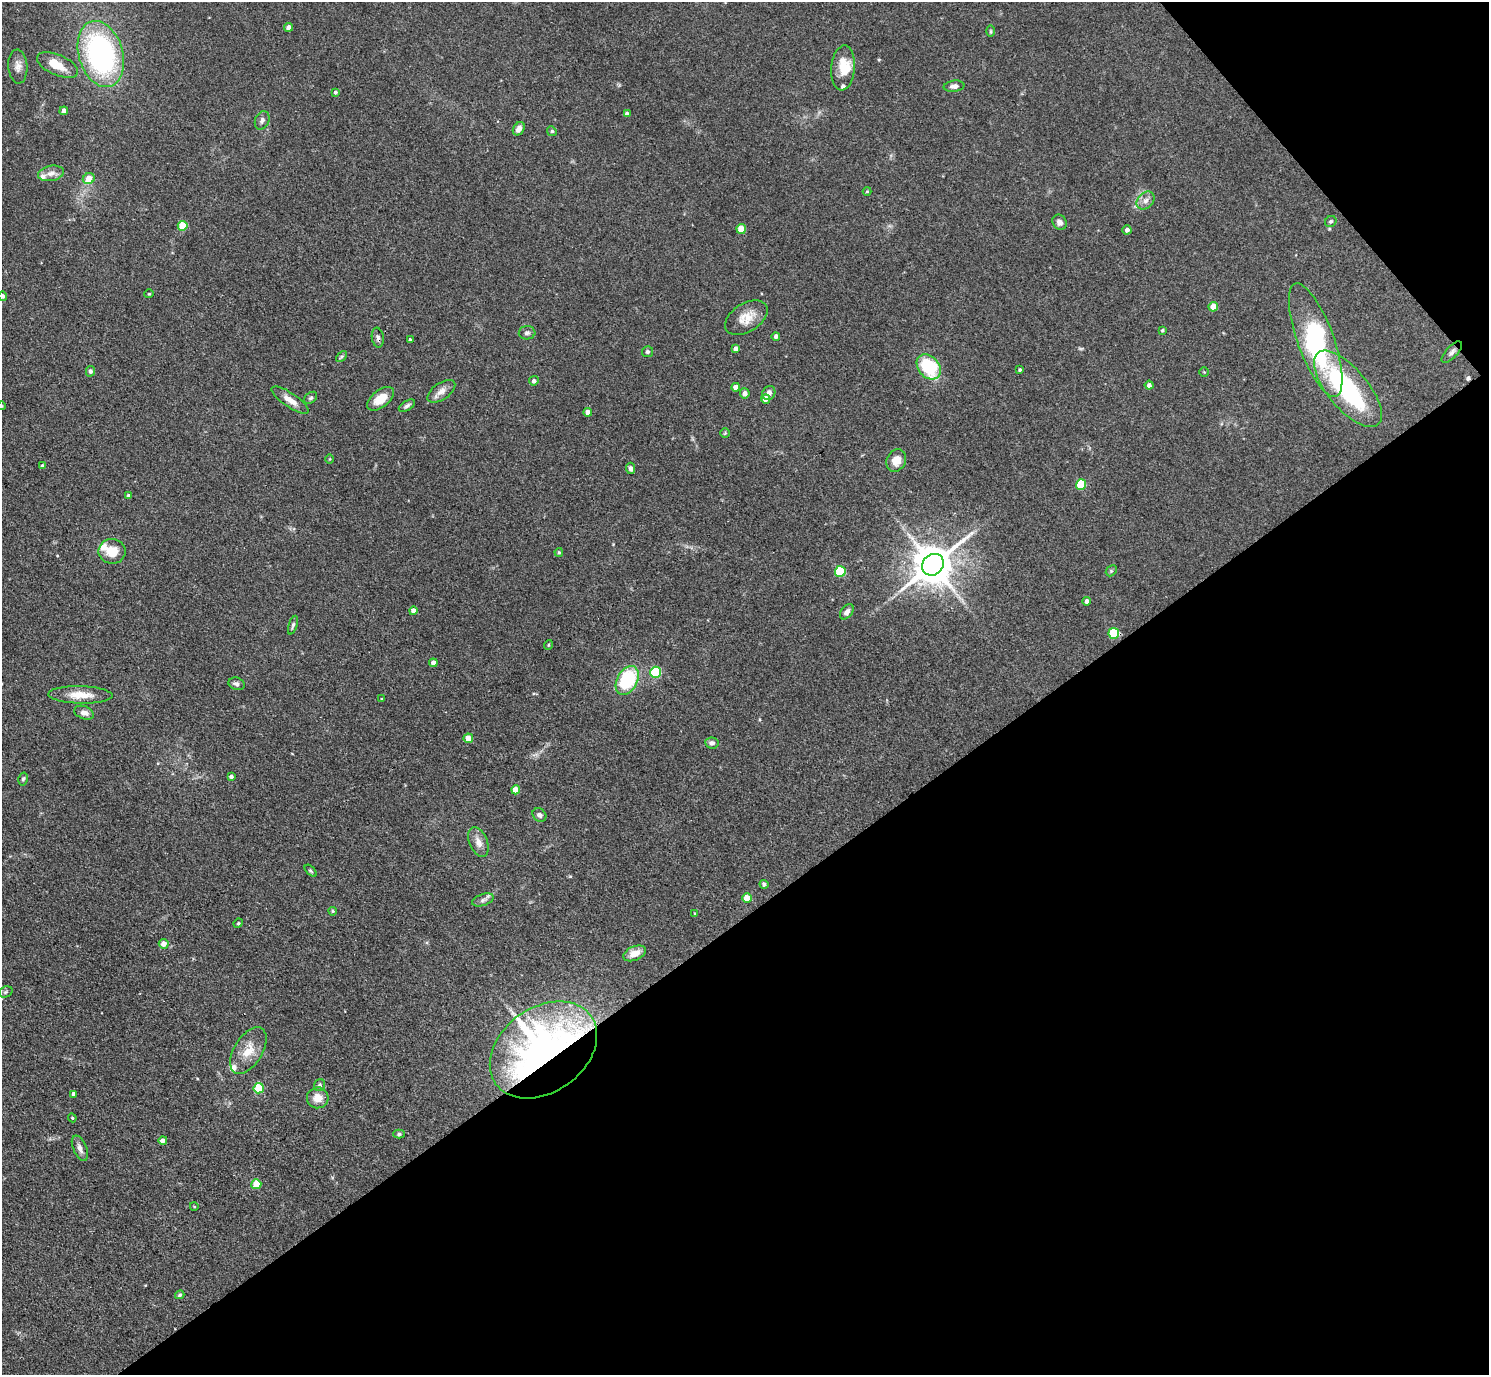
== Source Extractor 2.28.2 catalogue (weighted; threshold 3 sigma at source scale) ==
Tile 12 of 4 x 4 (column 4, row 3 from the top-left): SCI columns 4465-5951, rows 1672-3044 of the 5953 x 5949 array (HDU 1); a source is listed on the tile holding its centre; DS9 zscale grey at full resolution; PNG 1491 x 1377 px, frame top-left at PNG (2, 2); each listed source drawn as its Kron ellipse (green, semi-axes under 4 px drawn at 4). Shown black and unused: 37% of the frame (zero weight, under 3 of 4 exposures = <1% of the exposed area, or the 3 px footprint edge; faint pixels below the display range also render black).
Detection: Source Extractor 2.28.2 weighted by HDU 2 'WHT'; one run over the whole footprint, this tile lists its part. Background 0.0829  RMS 0.0055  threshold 0.0246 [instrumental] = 3 sigma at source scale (4.5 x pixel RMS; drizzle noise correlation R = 1.50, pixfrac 1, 0.05/0.05 arcsec/px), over >= 5 px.
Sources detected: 120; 1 too faint to see at this stretch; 3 inside a brighter object's white glare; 1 cosmic-ray / hot-pixel residue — neither listed nor drawn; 6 inside a brighter listed object's ellipse — not listed separately; the other 109 listed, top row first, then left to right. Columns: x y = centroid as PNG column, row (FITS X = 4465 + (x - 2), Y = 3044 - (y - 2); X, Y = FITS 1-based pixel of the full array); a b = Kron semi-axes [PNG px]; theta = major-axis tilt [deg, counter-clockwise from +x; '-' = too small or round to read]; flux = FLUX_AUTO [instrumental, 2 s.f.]
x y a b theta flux
289 27 4 4 - 2.9
991 31 6 4 -90 0.65
101 54 34 22 -73 110
57 65 22 10 -23 9.4
18 66 17 9 -86 3.8
843 68 22 12 85 8.5
954 86 10 5 7 2.1
335 92 4 3 - 0.99
64 111 4 4 - 2.9
627 114 4 4 - 1.8
262 120 10 7 68 2.1
519 129 7 5 55 2.9
552 131 5 4 - 0.8
51 173 13 7 11 3.3
89 179 6 5 - 7.2
867 191 4 4 - 0.56
1146 201 10 7 45 2.8
1331 221 6 5 - 0.99
1059 222 8 6 -57 2.5
183 226 5 5 - 17
741 229 5 4 - 11
1127 230 4 4 - 1.9
149 294 5 4 - 0.58
3 296 5 4 - 1.6
1213 307 5 4 - 8
746 318 23 14 32 8.7
1162 330 4 3 - 0.72
527 333 8 6 5 1.6
776 336 4 4 - 1.7
378 338 10 6 -82 1.6
410 340 4 3 - 0.71
1316 340 60 18 -70 86
736 349 4 4 - 2.1
647 352 5 5 - 1.2
1452 352 13 6 47 2.2
341 356 6 4 44 0.85
929 367 14 10 -50 32
1020 370 3 3 - 0.72
90 371 5 4 - 1.4
1204 372 4 4 - 0.54
534 381 5 4 - 1.7
1149 385 4 4 - 1.9
736 387 4 4 - 4
1348 389 47 20 -50 73
441 391 16 8 35 4
745 393 5 5 - 2.8
769 393 7 6 - 2.8
311 398 7 5 39 1
381 399 16 8 37 8.6
766 399 4 4 - 3.8
290 400 22 7 -34 5.3
2 406 4 3 - 0.37
407 406 9 4 30 1.5
588 412 4 4 - 2.5
725 433 5 5 - 0.73
330 459 5 3 - 0.44
896 460 12 9 62 6.3
42 466 4 3 - 0.97
631 468 5 4 - 1.9
1081 485 5 5 - 23
129 496 4 3 - 1.5
112 551 13 12 - 9.8
559 552 4 3 - 0.68
933 565 12 10 43 1700
840 571 5 5 - 31
1111 571 6 4 46 0.86
1086 601 4 4 - 1.5
413 611 4 4 - 3.1
847 612 8 5 50 2.1
293 625 10 4 72 1.2
1114 633 5 5 - 26
548 645 5 3 - 0.53
433 663 4 4 - 2.6
655 672 5 5 - 40
627 680 15 10 61 40
237 684 8 6 -18 1.5
80 695 32 8 -1 8.7
382 699 3 3 - 0.46
84 713 10 6 -21 2.4
468 738 4 4 - 6.9
712 743 7 5 -5 1.7
231 776 4 3 - 1.4
23 779 6 4 78 0.96
516 790 4 4 - 6.4
539 815 7 6 - 1.9
478 842 15 9 -67 4.3
311 871 7 3 -45 0.72
764 884 4 4 - 1.4
747 898 5 4 - 8.3
483 900 11 5 19 1.9
333 911 4 3 - 0.73
695 913 3 2 - 0.39
238 923 5 4 - 0.66
164 944 5 5 - 3.7
635 953 12 7 22 5.3
6 992 7 5 22 0.91
543 1050 58 42 36 300
248 1051 26 14 58 10
320 1085 6 5 - 1.4
259 1088 5 5 - 23
74 1094 4 3 - 1.7
318 1098 11 10 - 6.5
72 1118 4 4 - 0.53
399 1134 6 4 1 0.9
163 1140 4 4 - 2.1
80 1148 13 6 -66 2.9
256 1184 5 5 - 11
194 1206 4 3 - 0.38
180 1295 5 4 - 0.92
Overlapping masked pixels (flux is a lower limit): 2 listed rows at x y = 378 338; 543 1050
Isophote crosses this tile's border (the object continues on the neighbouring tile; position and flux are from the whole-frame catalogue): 2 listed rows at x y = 3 296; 2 406